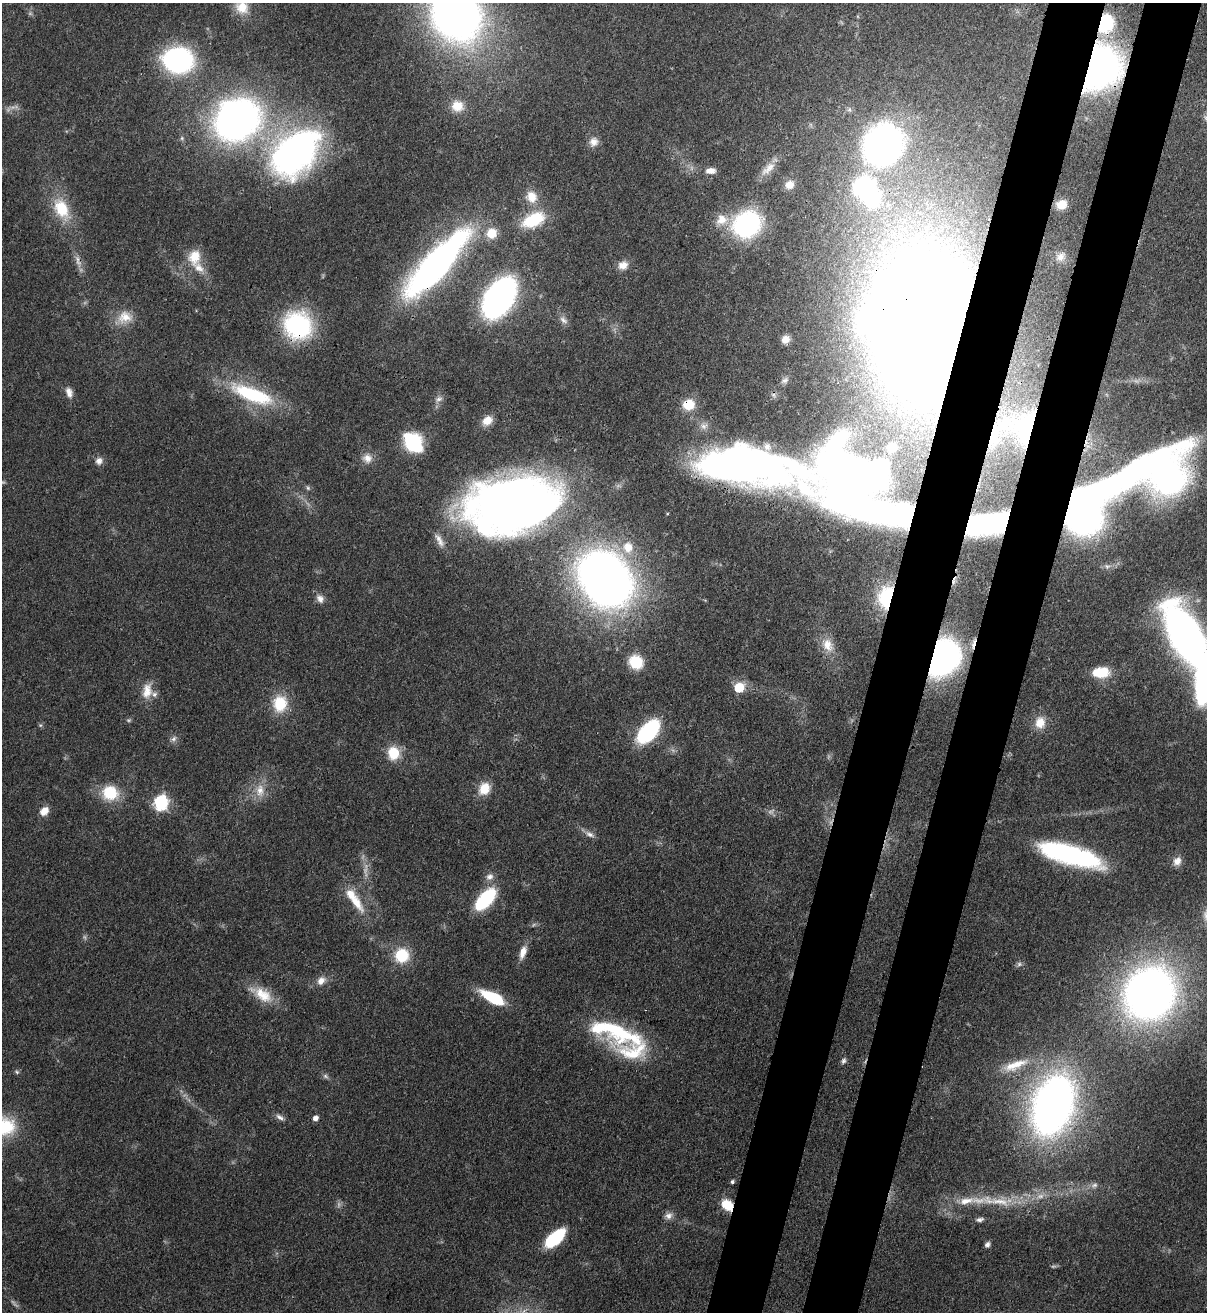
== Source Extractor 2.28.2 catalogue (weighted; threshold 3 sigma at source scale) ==
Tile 10 of 4 x 4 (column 2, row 3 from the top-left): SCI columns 1549-2753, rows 1342-2651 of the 5380 x 5303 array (HDU 1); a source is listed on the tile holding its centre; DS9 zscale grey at full resolution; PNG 1209 x 1314 px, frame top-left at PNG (2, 3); no overlay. Shown black and unused: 9% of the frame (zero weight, under 3 of 4 exposures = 7% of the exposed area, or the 3 px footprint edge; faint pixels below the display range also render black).
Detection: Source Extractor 2.28.2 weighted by HDU 2 'WHT'; one run over the whole footprint, this tile lists its part. Background 0.0834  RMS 0.0039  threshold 0.0177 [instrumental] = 3 sigma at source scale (4.5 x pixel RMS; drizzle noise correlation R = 1.50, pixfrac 1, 0.05/0.05 arcsec/px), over >= 5 px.
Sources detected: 134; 11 too faint to see at this stretch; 10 inside a brighter object's white glare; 1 cosmic-ray / hot-pixel residue — not listed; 8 inside a brighter listed object's ellipse — not listed separately; the other 104 listed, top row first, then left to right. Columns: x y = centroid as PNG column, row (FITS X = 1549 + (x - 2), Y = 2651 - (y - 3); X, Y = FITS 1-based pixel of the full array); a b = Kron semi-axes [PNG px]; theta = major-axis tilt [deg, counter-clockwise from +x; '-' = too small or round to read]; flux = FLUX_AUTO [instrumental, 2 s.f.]
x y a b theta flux
242 7 20 18 -46 8.3
456 14 44 36 -58 270
1105 23 12 9 72 36
178 60 21 18 -8 94
1097 68 34 28 51 220
457 106 16 15 - 6.9
237 120 38 32 30 190
182 138 6 5 - 0.73
594 142 13 11 56 3.3
884 145 54 47 49 120
301 147 52 36 76 120
768 169 25 10 43 4.6
711 171 12 7 3 2.9
789 185 12 10 35 3.5
532 197 18 15 -61 7
872 199 8 7 - 76
1062 204 10 9 - 5.7
61 209 28 17 -61 15
533 220 30 17 24 18
722 220 19 15 20 7.2
747 224 26 23 33 62
492 233 13 13 - 7.1
194 257 21 17 81 9
1061 257 14 10 50 2.8
78 260 18 6 -72 3
436 264 64 19 48 220
623 265 12 10 22 3.6
499 298 26 15 57 220
125 317 23 18 19 8.1
563 320 13 8 -45 2.1
925 322 80 48 -84 1100
298 325 25 22 -36 58
785 339 11 9 39 3.5
784 380 8 4 1 0.71
69 392 14 9 -72 2.8
252 394 52 17 -20 35
438 399 11 7 21 1.9
487 421 13 10 37 4.6
1006 423 19 13 53 8.1
1026 428 31 17 77 23
413 443 19 14 -53 28
891 448 6 5 - 2
367 458 14 13 - 3.8
99 461 11 10 - 2.3
748 466 284 49 -15 420
1115 482 161 23 26 210
308 488 6 6 - 0.76
511 505 84 50 10 320
438 538 15 8 -48 2.9
628 547 18 15 -89 8.8
1107 566 8 7 - 1.4
605 579 34 27 -49 440
886 597 23 15 78 30
320 599 12 9 -52 2.4
1186 636 45 21 -62 270
973 644 17 4 75 2.2
828 645 21 14 -60 6.8
943 658 23 17 57 190
636 662 13 12 - 14
1100 672 19 11 3 10
739 687 7 6 - 16
147 691 23 13 79 6.3
280 704 20 17 83 13
1040 723 15 13 89 6.1
40 725 6 5 - 0.66
648 731 20 11 47 56
173 739 10 7 34 1.5
393 753 15 13 -84 10
484 789 15 12 57 6.9
260 790 21 12 -90 6.1
110 793 20 18 -17 14
161 803 7 6 - 85
44 811 11 9 46 3.8
590 834 13 7 -28 2.2
1069 855 62 17 -16 70
1177 861 11 9 56 3
489 877 11 9 30 2.2
485 899 19 9 47 37
356 902 32 12 -54 9.8
523 952 18 8 72 3.8
402 955 14 14 - 16
1019 964 6 6 - 1
321 981 13 9 44 3.3
1150 993 41 36 55 290
262 994 33 15 -30 10
493 998 20 8 -27 27
615 1032 71 23 -19 43
843 1061 8 6 65 1.1
1015 1065 38 11 21 9
17 1072 8 6 -45 0.77
325 1076 8 6 -18 1.1
1053 1105 37 22 70 350
280 1117 13 6 -32 1.8
315 1118 7 5 43 1.8
2 1126 34 24 -5 24
732 1182 4 4 - 0.78
1094 1185 9 6 26 1.3
1040 1196 12 7 7 2.6
996 1201 64 12 -6 18
727 1205 13 10 -42 8.1
669 1216 11 9 23 2.3
980 1219 10 5 13 1.4
555 1238 23 11 42 23
987 1244 7 5 51 1.3
Overlapping masked pixels (flux is a lower limit): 14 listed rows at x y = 1105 23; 1097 68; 78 260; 436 264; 925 322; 298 325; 1026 428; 748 466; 1115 482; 605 579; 886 597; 973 644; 943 658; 727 1205
Isophote crosses this tile's border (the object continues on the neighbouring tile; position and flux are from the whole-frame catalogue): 6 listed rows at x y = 242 7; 456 14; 748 466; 1115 482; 1186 636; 2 1126